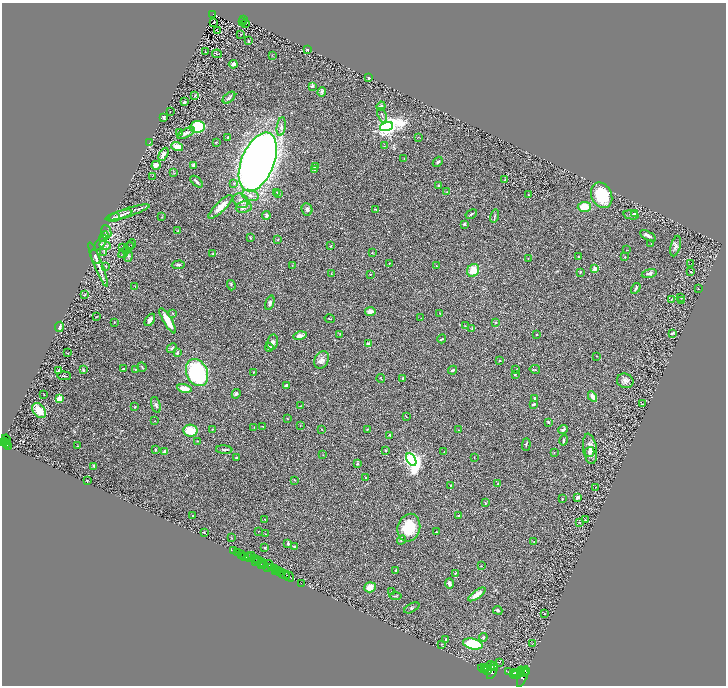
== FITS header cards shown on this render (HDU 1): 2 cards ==
NAXIS1  =                 1448
NAXIS2  =                 1367

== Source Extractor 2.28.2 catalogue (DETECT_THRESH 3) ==
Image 1448 x 1367 px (HDU 1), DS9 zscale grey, zoomed out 1/2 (1 PNG px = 2 x 2 image px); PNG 728 x 688 px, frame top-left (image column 1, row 1366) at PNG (2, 3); each listed source drawn as its Kron ellipse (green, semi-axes under 4 px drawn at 4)
Background 0.501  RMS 0.029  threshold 0.088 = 3 sigma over >= 5 px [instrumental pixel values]
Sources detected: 328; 39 cannot appear on this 1/2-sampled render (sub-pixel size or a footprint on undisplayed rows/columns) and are neither listed nor drawn; the other 289 listed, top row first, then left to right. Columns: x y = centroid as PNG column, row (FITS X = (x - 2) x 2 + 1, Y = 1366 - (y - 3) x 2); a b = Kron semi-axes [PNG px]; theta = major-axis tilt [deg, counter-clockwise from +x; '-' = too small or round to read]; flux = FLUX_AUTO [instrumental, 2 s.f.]
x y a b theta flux
213 14 3 2 - 67
243 19 3 2 - 35
213 22 3 2 - 4.7
243 22 2 1 - 5.7
246 23 2 1 - 1.2
218 31 2 1 - 27
240 34 2 2 - 2.4
248 41 2 2 - 6.5
307 49 2 2 - 15
205 52 2 1 - 42
217 54 5 1 - 2.8
272 55 3 2 - 1.8
233 64 4 3 - 23
369 78 3 2 - 8.7
312 86 4 3 - 10
322 92 4 4 - 14
195 95 2 2 - 3.3
229 98 7 4 41 11
185 102 3 2 - 14
381 106 5 3 - 11
170 111 2 1 - 1.5
382 115 7 2 -70 6.7
163 118 3 2 - 9.2
386 126 7 4 18 4300
198 127 7 6 - 350
281 127 9 4 82 17
179 132 3 2 - 2.7
186 133 9 3 27 19
228 137 2 2 - 7.8
418 138 3 2 - 1.6
150 142 3 2 - 3.8
216 142 3 2 - 6.1
177 146 6 4 -16 54
384 146 2 2 - 2.4
163 154 7 3 61 42
404 159 2 1 - 1.5
258 162 31 16 68 7300
438 162 5 3 - 8
156 165 5 4 - 41
193 165 3 3 - 15
315 167 3 3 - 12
314 169 4 3 - 7.9
174 173 3 2 - 3.5
152 176 2 1 - 1.2
505 180 4 3 - 5.5
197 182 7 3 -42 13
234 183 3 3 - 5.2
438 186 2 2 - 14
277 192 3 3 - 4.6
447 192 3 3 - 3.2
279 193 3 2 - 5
250 195 8 5 -17 26
529 195 3 3 - 6.3
602 195 13 10 -65 230
241 201 8 6 -38 34
221 207 16 5 44 65
244 207 8 5 9 29
584 207 6 5 - 91
307 209 6 5 - 15
376 209 3 2 - 5.8
127 213 23 3 17 27
635 213 2 2 - 24
471 214 6 3 31 8.3
121 215 12 3 17 17
631 215 8 4 -12 9.9
266 216 4 3 - 16
494 216 7 2 75 7.5
162 217 3 2 - 2.2
113 218 6 2 21 15
464 224 3 2 - 30
178 231 3 2 - 4.3
106 232 7 5 -83 15
104 236 5 3 - 11
648 236 9 3 -28 17
250 237 3 2 - 3.2
278 240 4 3 - 4.7
101 243 9 3 50 13
131 244 5 2 - 4.3
651 244 2 2 - 3.2
105 245 6 3 -19 11
331 246 4 2 - 5.2
676 246 10 5 75 24
122 247 3 1 - 2.1
128 248 7 2 51 6.4
627 250 2 1 - 2.1
372 252 3 2 - 2.6
104 253 3 2 - 3.1
124 253 6 2 47 5.7
213 254 3 2 - 2.8
128 256 6 4 74 8.2
95 257 8 3 -68 21
578 257 4 3 - 5.6
625 257 3 2 - 2.2
528 258 2 2 - 2.4
390 263 2 2 - 2.8
691 263 2 1 - 26
98 264 24 4 -68 34
178 265 6 3 3 8.8
292 265 2 1 - 1.7
106 266 3 2 - 2.7
437 266 3 2 - 2.5
595 269 2 2 - 72
473 270 7 5 60 82
580 272 3 2 - 5.2
691 272 3 2 - 2.6
331 273 3 2 - 1.8
649 273 7 4 14 15
370 274 3 2 - 3.9
231 285 5 3 - 6.4
135 287 3 2 - 2.8
636 288 6 3 58 11
698 289 2 1 - 2.4
85 295 3 2 - 5
681 297 3 2 - 4.5
671 299 3 2 - 2.5
681 301 3 2 - 3.7
270 303 7 4 70 15
370 312 5 4 - 37
173 313 3 2 - 3.4
440 313 2 2 - 2.5
96 317 4 2 - 3.3
421 318 2 2 - 2.4
330 319 5 2 - 4
150 320 7 4 56 22
168 321 14 4 -59 72
114 322 2 2 - 3.3
496 322 3 3 - 4.9
465 326 2 2 - 2.2
59 327 5 3 - 20
472 328 4 2 - 2.7
672 333 4 2 - 11
340 334 3 2 - 2.7
537 335 2 2 - 3.4
300 336 6 4 14 30
442 339 4 3 - 5.8
273 342 8 5 78 21
368 344 2 2 - 58
269 347 4 4 - 12
172 348 5 3 - 6.7
68 353 3 2 - 2
177 353 3 3 - 11
597 356 2 1 - 2.5
322 360 9 7 60 26
499 361 2 2 - 7.8
142 367 5 2 - 4.4
123 369 4 2 - 4.7
136 369 3 2 - 3.9
535 369 5 3 - 5.5
83 370 4 3 - 8.3
453 370 4 3 - 11
515 370 3 2 - 3.3
58 371 3 2 - 5.3
253 372 3 2 - 3.2
197 373 14 10 -66 640
515 375 4 3 - 5.4
64 376 7 2 -5 4.8
381 378 4 1 - 2.6
403 378 4 3 - 4.8
625 381 8 7 - 23
286 386 4 3 - 8
184 388 7 3 -11 63
236 394 5 3 - 10
44 395 2 2 - 1.8
592 396 5 3 - 37
60 398 3 2 - 220
535 398 2 2 - 5.9
533 404 3 2 - 8.3
642 404 2 2 - 2.5
156 405 8 4 -73 14
300 406 2 2 - 1.9
135 407 3 2 - 4.5
39 410 8 6 -53 88
406 417 3 1 - 2
287 419 3 2 - 1.9
155 421 2 2 - 2.2
548 422 4 3 - 6.9
300 425 3 2 - 1.9
254 427 2 2 - 2.1
263 427 2 2 - 5.7
212 429 3 2 - 3.2
563 429 5 3 - 15
322 430 3 1 - 1.9
367 430 4 2 - 4.2
458 430 2 2 - 2.7
190 431 7 6 - 110
390 435 3 2 - 8.4
6 439 5 3 - 530
564 440 5 3 - 9.8
5 441 2 2 - 200
197 441 2 2 - 2.8
3 442 2 2 - 690
7 444 4 2 - 360
526 445 6 3 89 6.8
9 446 3 2 - 210
77 446 3 2 - 2.2
590 449 15 7 -82 51
155 450 2 2 - 7.9
224 450 8 2 -4 7.2
385 451 2 2 - 18
165 452 3 2 - 24
444 452 2 2 - 2
590 452 5 4 - 15
554 453 3 2 - 2.9
323 455 3 2 - 1.5
236 457 2 2 - 5.1
474 457 3 2 - 2.2
411 459 7 4 -59 2600
358 464 3 2 - 4.9
94 466 3 3 - 9.5
366 478 3 2 - 3.7
295 480 3 2 - 3.4
87 481 2 2 - 4.4
498 484 3 3 - 5
450 485 3 2 - 2.9
596 487 2 1 - 1.7
578 497 4 3 - 25
562 499 2 2 - 9
485 503 3 3 - 6.5
193 516 2 2 - 4.8
459 516 4 2 - 5
265 519 2 2 - 3
585 520 2 2 - 2
579 522 3 2 - 3.1
409 528 14 11 74 170
204 532 2 2 - 4.1
258 532 2 1 - 1.9
436 532 2 2 - 6.1
265 534 2 1 - 2.4
232 538 4 1 - 2.2
402 540 5 3 - 11
534 541 3 2 - 4.1
288 543 4 3 - 7.5
294 546 3 3 - 8
265 548 2 2 - 6.3
233 551 3 1 - 89
238 553 2 1 - 160
242 555 2 2 - 860
245 556 2 2 - 120
248 556 3 2 - 36
251 556 2 1 - 22
250 558 3 1 - 150
254 558 4 2 - 440
256 561 3 1 - 560
259 561 2 1 - 320
263 562 3 1 - 280
261 564 3 1 - 320
264 564 2 2 - 260
269 564 4 2 - 370
481 566 3 2 - 2.5
267 567 3 2 - 500
271 567 2 1 - 350
274 568 3 2 - 900
275 570 2 1 - 190
278 570 2 2 - 450
395 570 4 2 - 7.6
280 572 4 1 - 53
455 573 3 2 - 4
284 574 7 3 -31 640
289 577 5 2 - 590
301 583 2 1 - 14
449 583 5 3 - 20
370 587 6 5 - 55
392 592 2 2 - 14
477 594 10 4 35 52
396 596 6 2 -6 4.7
412 608 8 4 29 11
498 610 5 3 - 11
544 614 2 1 - 1.3
483 637 4 4 - 6.6
446 639 3 2 - 4.2
533 643 4 2 - 3.7
441 644 2 2 - 2.3
473 644 10 5 -12 380
499 662 2 1 - 2.6
490 665 4 2 - 2300
485 667 3 2 - 3000
492 667 5 2 - 2400
483 668 4 2 - 3700
485 669 3 2 - 2200
487 670 5 2 - 3400
492 671 8 3 62 4100
521 671 4 2 - 2200
526 671 3 2 - 910
508 672 2 1 - 310
523 672 5 2 - 2600
513 673 3 2 - 3400
515 673 3 2 - 2500
516 675 6 3 16 5300
523 677 11 4 67 4900
At the frame edge (FLAGS 8, measured only in part): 1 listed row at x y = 3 442
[39 sub-pixel or undisplayed-footprint detections neither listed nor drawn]